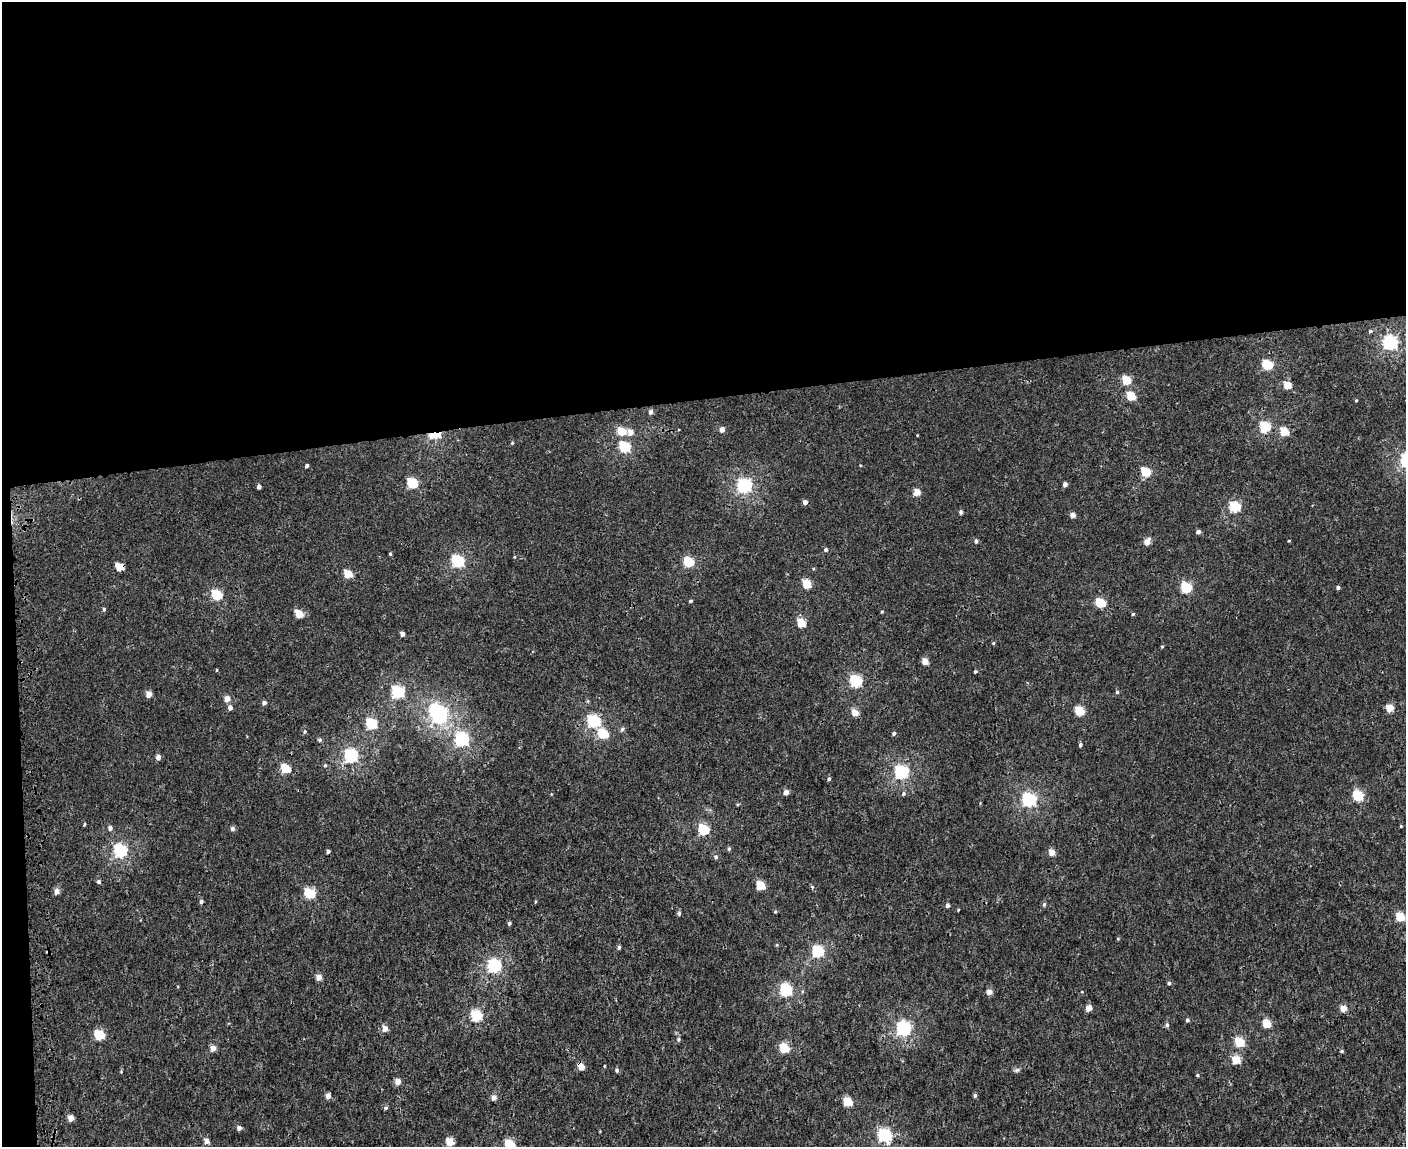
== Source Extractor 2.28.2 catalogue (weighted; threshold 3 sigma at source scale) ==
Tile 1 of 3 x 4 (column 1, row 1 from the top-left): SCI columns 150-1553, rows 3444-4588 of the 4468 x 4596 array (HDU 1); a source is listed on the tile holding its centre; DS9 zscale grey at full resolution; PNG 1408 x 1149 px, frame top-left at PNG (2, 2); no overlay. Shown black and unused: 36% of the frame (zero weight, under 3 of 4 exposures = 6% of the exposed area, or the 3 px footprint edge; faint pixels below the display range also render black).
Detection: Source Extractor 2.28.2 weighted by HDU 2 'WHT'; one run over the whole footprint, this tile lists its part. Background 2.24e-04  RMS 0.0014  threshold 0.0064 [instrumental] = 3 sigma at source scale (4.5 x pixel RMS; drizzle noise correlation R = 1.50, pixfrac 1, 0.0396/0.0396 arcsec/px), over >= 5 px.
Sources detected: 149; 1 inside a brighter object's white glare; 2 cosmic-ray / hot-pixel residue — not listed; the other 146 listed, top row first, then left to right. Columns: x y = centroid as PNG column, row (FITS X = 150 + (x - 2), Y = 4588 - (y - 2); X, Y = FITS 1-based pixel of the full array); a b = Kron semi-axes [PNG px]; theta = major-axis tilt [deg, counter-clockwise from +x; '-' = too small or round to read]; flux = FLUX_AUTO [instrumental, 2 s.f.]
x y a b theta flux
1370 331 5 4 - 0.2
1390 342 6 6 - 26
1267 364 6 5 - 8.3
1126 380 5 5 - 4.4
1287 385 5 5 - 2.6
1131 396 5 5 - 5
1356 400 3 3 - 0.13
651 412 5 4 - 0.57
1265 427 6 5 - 11
722 430 5 4 - 0.83
621 431 6 5 - 3.4
1284 431 5 5 - 4.6
630 432 6 5 - 0.97
435 435 12 5 1 9.1
512 443 4 3 - 0.14
625 447 6 5 - 11
307 466 4 3 - 0.32
1146 472 5 5 - 5.3
412 483 6 5 - 7.9
1065 484 4 4 - 0.59
745 485 6 6 - 27
259 487 4 4 - 0.42
917 492 5 5 - 1.7
805 502 4 4 - 0.57
1235 506 6 5 - 12
961 512 5 4 - 0.32
1073 515 4 4 - 1
1198 532 4 4 - 0.49
976 541 5 4 - 0.35
1289 541 3 3 - 0.11
1147 542 6 5 - 1.2
826 550 4 4 - 0.32
390 554 4 3 - 0.16
458 561 6 6 - 16
688 562 6 5 - 7.9
120 567 5 5 - 3.3
348 574 5 5 - 3.5
807 584 5 5 - 3.9
1186 587 6 5 - 10
1338 588 4 3 - 0.33
217 595 6 5 - 8.5
690 601 4 3 - 0.19
1100 603 5 5 - 6.7
104 609 5 4 - 0.23
882 612 4 3 - 0.15
299 614 5 5 - 3
1133 614 4 4 - 0.19
801 623 5 5 - 3.6
402 634 4 4 - 0.6
993 643 4 4 - 0.16
1162 646 5 3 - 0.13
925 661 5 4 - 1.6
975 671 4 3 - 0.18
856 681 6 6 - 15
398 692 6 6 - 17
1117 692 5 4 - 0.2
149 694 5 4 - 1.3
227 699 5 5 - 1.4
264 703 5 4 - 0.48
230 707 5 5 - 0.58
1390 708 5 5 - 2.9
1079 711 5 5 - 6.3
855 712 5 5 - 2
439 715 7 6 - 30
594 721 6 6 - 16
371 723 6 5 - 10
622 729 6 5 - 0.28
305 731 6 4 90 0.22
894 733 4 4 - 0.3
603 734 6 5 - 7
462 739 6 6 - 25
320 740 5 4 - 0.27
1080 745 4 3 - 0.29
351 756 6 6 - 25
158 757 5 4 - 0.66
325 765 4 4 - 0.16
285 768 5 5 - 5.8
901 772 6 6 - 25
829 779 4 4 - 0.24
786 792 4 4 - 0.98
903 793 5 5 - 0.24
1358 795 5 5 - 9.4
1029 799 6 6 - 25
738 804 5 3 - 0.14
85 824 4 3 - 0.15
1401 826 4 3 - 0.12
110 828 5 5 - 0.47
232 829 5 5 - 0.45
704 830 6 5 - 10
729 849 5 4 - 0.22
120 851 6 6 - 22
328 851 4 3 - 0.31
1052 852 5 5 - 1.6
716 857 5 5 - 0.29
99 881 5 4 - 0.27
761 885 5 5 - 5
56 891 5 5 - 0.89
309 893 6 5 - 8.9
201 902 5 4 - 0.29
1044 904 5 4 - 0.25
947 905 4 3 - 0.48
775 911 5 4 - 0.17
679 913 5 4 - 0.28
1400 917 5 5 - 5.2
509 923 4 4 - 0.25
1118 939 4 4 - 0.14
777 945 5 3 - 0.13
619 947 4 4 - 0.3
818 951 6 5 - 14
494 965 6 6 - 22
319 977 5 4 - 1.2
1169 983 4 4 - 0.26
786 990 6 6 - 16
989 992 5 4 - 1.1
1088 1008 5 4 - 1.4
1343 1008 5 4 - 1.8
476 1015 6 5 - 12
1187 1020 4 4 - 0.28
1266 1023 5 5 - 4.4
1167 1025 5 5 - 0.31
385 1028 5 5 - 1.3
904 1028 6 6 - 28
99 1035 6 5 - 7.6
678 1039 5 5 - 0.24
1239 1042 5 5 - 6.4
213 1048 5 4 - 1.1
784 1048 5 5 - 6.2
1342 1051 4 3 - 0.19
1236 1060 5 5 - 4.1
581 1066 5 4 - 2
604 1066 4 2 - 0.12
617 1070 5 5 - 0.28
1017 1070 7 5 42 0.29
1197 1075 4 3 - 0.17
398 1081 5 4 - 1.3
975 1095 5 4 - 0.24
328 1096 5 4 - 0.82
494 1098 5 4 - 0.88
847 1102 5 5 - 4.9
385 1108 5 4 - 0.26
71 1118 5 4 - 1.4
239 1128 4 4 - 0.63
885 1135 6 6 - 19
206 1141 5 5 - 0.84
450 1142 5 5 - 3.2
509 1144 5 5 - 7
Overlapping masked pixels (flux is a lower limit): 3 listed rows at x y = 435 435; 120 567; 581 1066
Isophote crosses this tile's border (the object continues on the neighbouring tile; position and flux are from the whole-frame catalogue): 1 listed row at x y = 509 1144